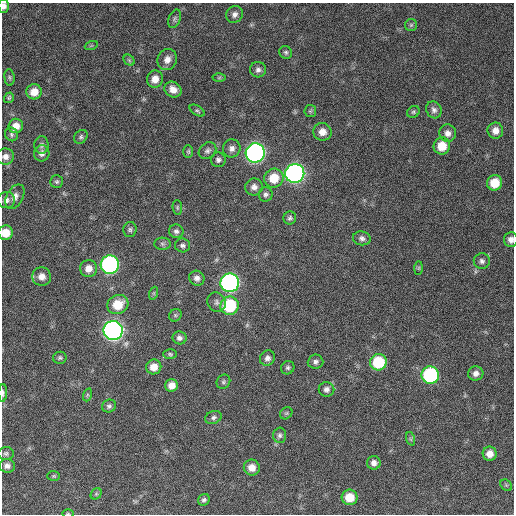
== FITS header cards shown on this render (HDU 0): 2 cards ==
NAXIS1  =                  512 / Axis length
NAXIS2  =                  512 / Axis length

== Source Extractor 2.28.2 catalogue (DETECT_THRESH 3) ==
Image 512 x 512 px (HDU 0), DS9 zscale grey, 1 PNG px = 1 image px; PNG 516 x 516 px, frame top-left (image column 1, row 512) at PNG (2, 3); each listed source drawn as its Kron ellipse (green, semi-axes under 4 px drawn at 4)
Background 776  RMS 27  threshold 81.6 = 3 sigma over >= 5 px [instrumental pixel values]
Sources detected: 95; all 95 listed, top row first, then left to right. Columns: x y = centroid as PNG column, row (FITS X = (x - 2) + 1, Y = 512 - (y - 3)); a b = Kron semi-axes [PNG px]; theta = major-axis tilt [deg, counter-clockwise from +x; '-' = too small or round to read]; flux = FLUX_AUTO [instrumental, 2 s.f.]
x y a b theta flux
4 6 7 5 89 8900
234 14 9 8 - 8200
174 19 9 5 70 4400
411 25 6 6 - 3400
91 46 6 4 19 2200
286 52 7 6 - 3900
129 60 6 5 - 3200
167 60 11 9 65 14000
258 70 8 8 - 6700
9 77 8 5 -84 3800
219 78 6 4 1 2400
155 79 8 8 - 16000
173 89 9 7 -32 15000
34 92 7 7 - 20000
9 98 5 4 - 2700
434 110 9 7 -64 6800
197 111 8 4 -33 3600
310 111 6 6 - 3300
413 112 7 5 32 3200
16 126 7 7 - 15000
495 131 8 8 - 13000
322 132 9 8 - 16000
448 133 9 8 - 11000
11 134 7 6 - 4100
81 137 8 6 47 4000
41 145 9 7 -89 5800
442 146 8 8 - 34000
232 148 9 8 - 9500
188 151 6 5 - 2700
207 151 9 7 40 6400
42 153 8 7 - 8400
255 153 9 9 - 770000
5 156 8 8 - 9500
218 160 7 7 - 5900
295 173 9 9 - 780000
274 178 10 9 - 39000
57 182 6 6 - 3700
495 183 8 7 - 36000
254 187 9 8 - 9300
266 194 7 7 - 5500
15 197 13 8 62 11000
6 200 8 8 - 8000
177 207 7 4 -84 2900
290 218 6 6 - 4400
130 230 7 6 - 4300
176 231 7 7 - 5800
6 233 7 7 - 25000
362 238 9 7 -9 6800
511 240 7 6 - 8800
162 244 8 6 -3 4500
182 245 7 7 - 5300
482 261 8 7 - 6200
110 265 9 9 - 410000
88 268 8 8 - 16000
419 268 7 4 89 2800
42 276 9 9 - 14000
197 278 8 7 - 8600
230 283 9 9 - 620000
154 293 7 4 72 2600
217 302 10 9 - 8100
118 304 11 9 26 41000
230 306 9 9 - 110000
175 315 7 5 47 3300
113 331 9 9 - 940000
179 338 7 6 - 6300
170 354 7 5 -2 3000
60 358 6 6 - 3700
267 358 8 7 - 7300
315 362 8 7 - 6000
378 362 8 8 - 82000
154 367 7 7 - 19000
288 368 7 6 - 4300
476 373 7 7 - 9000
430 375 9 8 - 240000
223 382 7 6 - 3800
172 385 6 6 - 14000
326 389 8 7 - 7100
3 393 9 4 88 4600
87 395 7 4 72 2500
109 406 7 6 - 5000
286 413 7 5 43 3000
213 417 8 6 22 5200
280 435 7 6 - 5000
411 439 7 4 -71 2800
6 453 8 6 0 4300
490 454 7 7 - 14000
374 463 7 6 - 8300
7 466 8 7 - 8100
252 468 8 8 - 17000
54 476 6 5 - 2700
506 485 6 5 - 3100
96 494 6 5 - 2700
350 497 8 7 - 33000
204 500 6 5 - 4500
68 513 5 3 - 1800
At the frame edge (FLAGS 8, measured only in part): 6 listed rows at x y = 4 6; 5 156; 6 233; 511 240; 3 393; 68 513